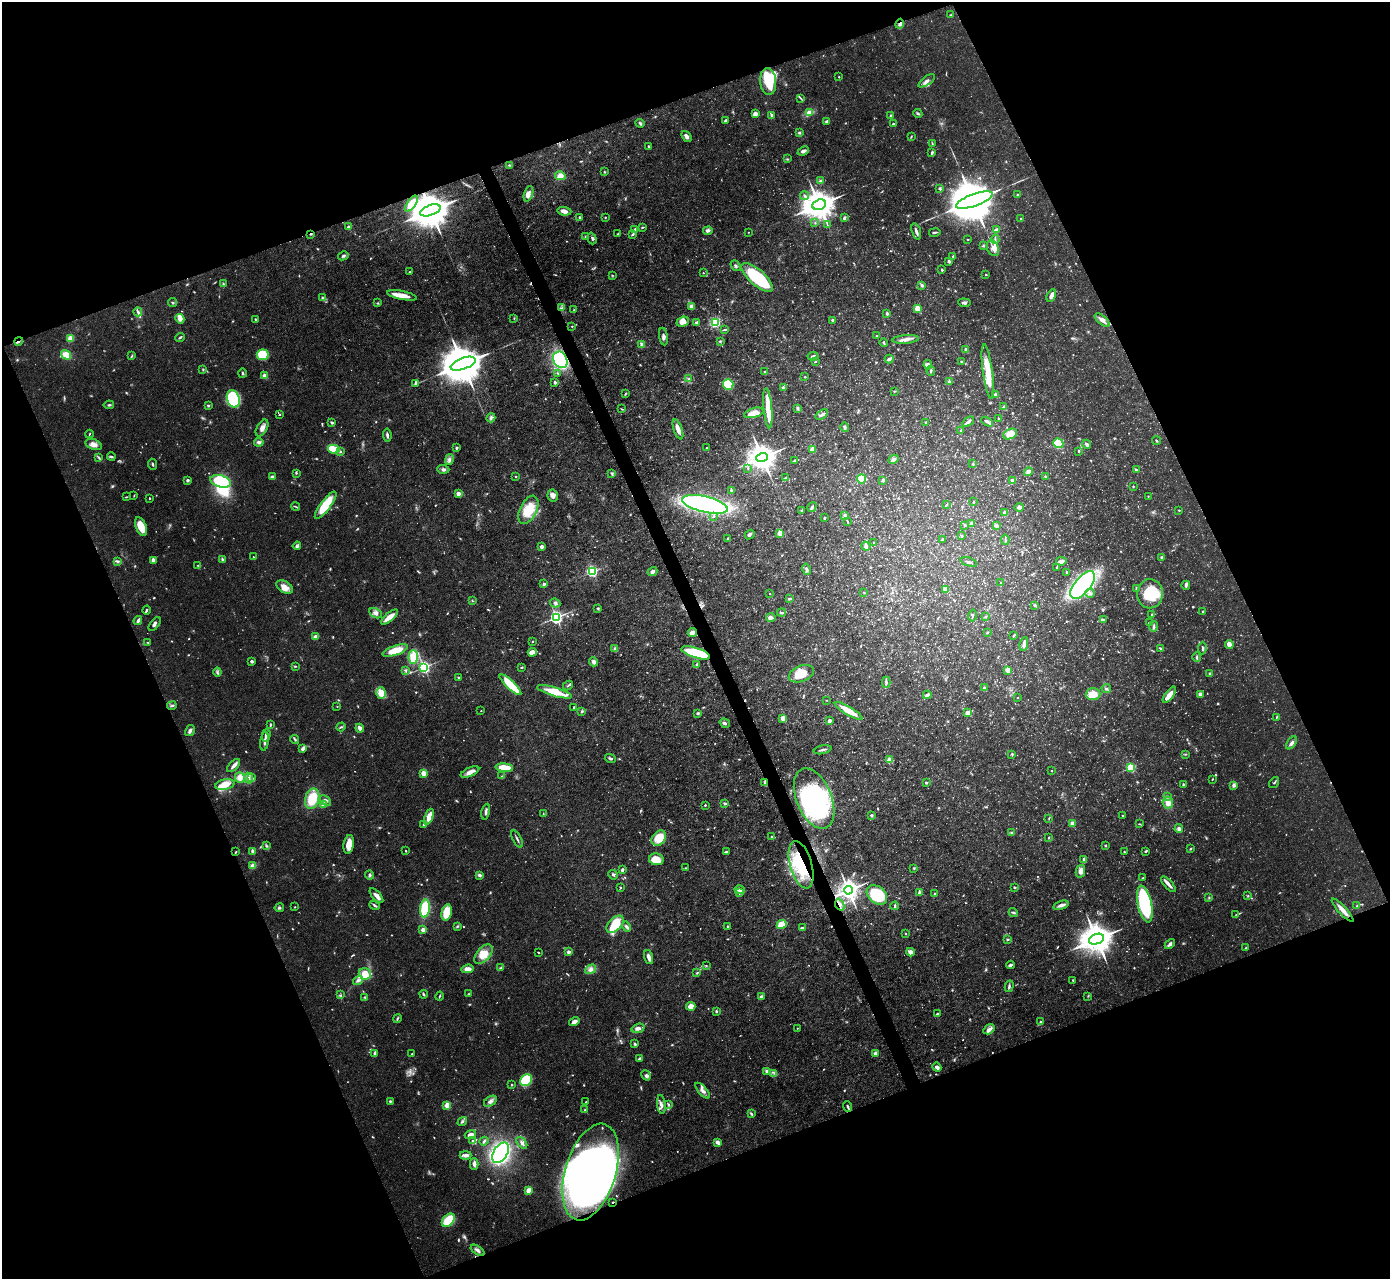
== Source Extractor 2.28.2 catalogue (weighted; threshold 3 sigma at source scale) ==
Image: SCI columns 2-5550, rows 151-5255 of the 5551 x 5536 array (HDU 1 of 3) = the unmasked area's bounding box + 8 px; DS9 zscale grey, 4 x 4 block average (1 PNG px = mean of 4 x 4 image px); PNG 1392 x 1281 px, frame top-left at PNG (2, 2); each listed source drawn as its Kron ellipse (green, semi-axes under 4 px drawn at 4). Shown black and unused: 43% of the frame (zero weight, under 3 of 4 exposures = <1% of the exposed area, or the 3 px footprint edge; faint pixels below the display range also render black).
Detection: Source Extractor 2.28.2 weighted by HDU 2 'WHT'. Background 0.0852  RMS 0.0051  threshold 0.0229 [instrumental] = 3 sigma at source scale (4.5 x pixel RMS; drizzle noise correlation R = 1.50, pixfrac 1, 0.05/0.05 arcsec/px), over >= 5 px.
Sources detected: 1276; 103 too faint to see at this stretch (4 x 4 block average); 9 inside a brighter object's white glare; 6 cosmic-ray / hot-pixel residue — neither listed nor drawn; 27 coinciding with a brighter row at this scale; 52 inside a brighter listed object's ellipse — not listed separately; of the other 1079, all 500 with FLUX_AUTO >= 2.39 (the completeness limit of this list) listed and drawn (579 fainter detections not listed), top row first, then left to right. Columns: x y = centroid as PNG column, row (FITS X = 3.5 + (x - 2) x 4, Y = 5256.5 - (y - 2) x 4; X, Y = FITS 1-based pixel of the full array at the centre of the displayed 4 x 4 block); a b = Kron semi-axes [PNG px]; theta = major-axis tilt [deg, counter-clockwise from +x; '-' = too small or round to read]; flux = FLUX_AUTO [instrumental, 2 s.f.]
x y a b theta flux
951 15 3 2 - 3.1
900 24 5 4 - 9
839 77 2 2 - 2.4
927 81 9 3 35 12
768 82 13 8 -85 180
801 98 3 2 - 3.3
810 112 3 3 - 20
918 113 5 3 - 5.2
755 114 3 3 - 25
772 115 3 2 - 8
890 115 3 2 - 3.3
726 120 3 2 - 7.3
827 121 3 3 - 7.5
640 123 5 3 - 4.8
893 124 3 2 - 5.8
799 133 3 2 - 4.4
686 136 6 3 -53 14
911 137 4 2 - 2.5
932 143 4 2 - 2.7
649 147 3 2 - 3.7
803 151 6 3 25 12
932 152 4 3 - 4.8
787 159 3 2 - 3.1
509 165 3 2 - 2.6
604 172 3 2 - 3.1
560 176 5 4 - 22
820 181 4 2 - 3.5
940 188 3 2 - 4.8
528 194 8 4 71 19
1017 195 2 2 - 3.3
805 196 4 3 - 8.3
974 200 19 6 19 31000
411 204 9 4 56 44
819 205 7 5 20 7800
430 210 11 5 19 15000
564 211 7 4 -6 18
580 217 3 3 - 3.5
605 217 2 2 - 2.7
844 218 4 3 - 4.5
1021 219 2 2 - 5.5
815 223 2 2 - 2.5
827 225 4 2 - 2.7
349 227 2 2 - 42
642 227 3 2 - 3.5
635 229 4 2 - 5.6
996 230 4 3 - 5.5
708 231 5 3 - 11
748 232 2 2 - 2.9
916 232 8 2 -72 15
935 232 6 2 12 6
311 234 3 2 - 3.6
618 234 3 2 - 2.7
633 234 4 2 - 4.9
586 237 3 3 - 6.7
592 238 6 3 -72 6.2
968 239 2 2 - 2.6
995 239 5 2 - 5.8
984 246 3 3 - 4.2
993 248 8 6 -65 20
343 256 5 3 - 7
953 256 2 2 - 3.4
949 261 3 2 - 6.7
736 266 6 3 -51 5.8
942 270 2 2 - 4.2
409 272 3 2 - 2.6
703 273 2 2 - 3.6
986 274 2 2 - 2.8
612 275 3 2 - 2.7
757 278 19 7 -41 260
223 284 4 3 - 4.3
922 285 2 2 - 22
402 295 15 3 -11 48
1051 296 6 3 64 22
323 297 4 2 - 3.2
172 303 4 2 - 4.3
377 303 3 2 - 2.6
964 303 6 3 -5 8.3
691 306 3 2 - 13
562 308 3 3 - 5.1
917 308 3 3 - 42
574 310 2 2 - 2.7
138 312 4 3 - 7.2
887 313 2 2 - 27
514 318 3 2 - 2.6
180 319 5 4 - 19
256 319 3 2 - 3.6
832 320 3 2 - 4.7
1102 320 9 4 -39 17
683 322 6 4 21 26
715 322 3 3 - 150
696 323 3 3 - 6.3
572 326 2 2 - 2.7
724 330 4 2 - 3.5
876 336 2 2 - 6.3
180 337 5 2 - 5.2
663 337 9 3 -81 11
70 338 4 4 - 22
906 339 13 3 5 20
19 341 4 2 - 5.5
720 341 3 2 - 3.2
884 343 4 2 - 5.3
642 344 3 3 - 8
966 349 3 2 - 6.6
66 355 5 4 - 39
263 355 6 5 - 120
132 356 3 2 - 2.8
813 356 5 2 - 5.5
889 359 4 2 - 11
560 360 9 6 -60 360
962 361 3 2 - 2.9
815 362 3 2 - 2.9
463 364 13 5 20 21000
928 365 5 4 - 17
203 369 2 2 - 2.4
931 371 5 2 - 5.1
765 372 3 3 - 5.6
988 372 27 5 -82 77
242 373 5 2 - 3.7
558 373 4 2 - 3.7
265 376 2 2 - 99
805 377 2 2 - 2.7
689 379 3 2 - 2.9
555 382 2 2 - 21
949 382 4 3 - 8.8
416 383 4 3 - 5.4
728 384 5 5 - 120
783 387 4 3 - 5.4
894 391 2 2 - 2.6
626 393 3 2 - 2.8
996 394 2 2 - 31
233 399 9 6 -72 190
109 405 5 2 - 5
208 405 3 2 - 4.6
1004 407 3 3 - 5.1
768 408 20 4 -85 66
798 408 3 3 - 6.2
622 409 3 2 - 3.1
754 413 10 4 16 33
280 414 3 2 - 2.7
822 414 7 3 35 8.6
491 418 5 3 - 7.3
999 418 2 2 - 9.3
332 422 3 2 - 6.6
926 422 2 2 - 9.1
968 422 6 3 38 14
987 422 6 2 -29 13
845 427 5 3 - 6.6
262 428 9 5 61 19
678 429 10 3 -71 25
961 431 2 2 - 4.4
89 434 4 2 - 2.7
1010 434 7 5 25 49
387 435 6 2 -83 8.2
1156 441 4 2 - 2.9
259 442 5 4 - 9.4
1058 443 5 4 - 120
94 444 8 5 -20 19
1087 444 5 2 - 14
457 448 3 2 - 6.6
707 448 2 2 - 5.8
334 449 5 4 - 93
812 450 2 2 - 37
340 451 2 2 - 7.3
1079 451 3 2 - 3.7
98 457 4 2 - 3.6
111 457 4 2 - 4.5
762 457 6 4 19 6600
449 459 5 3 - 9.4
893 459 5 4 - 9.2
794 461 2 2 - 19
152 464 5 2 - 4.3
973 464 3 2 - 2.7
748 468 3 2 - 3
443 469 6 3 -4 10
1136 470 3 2 - 8.9
1028 472 4 3 - 18
296 473 3 3 - 3.4
612 474 3 2 - 2.4
515 476 2 2 - 7.6
1045 476 2 2 - 3.6
272 477 4 2 - 15
786 478 4 3 - 4.8
862 479 4 4 - 44
187 480 2 2 - 27
883 480 3 3 - 7
1012 480 4 3 - 9.4
221 481 10 6 -15 210
1133 486 2 2 - 2.6
731 490 3 2 - 3.8
458 494 2 2 - 66
553 495 6 5 - 14
134 496 3 2 - 2.8
1148 496 2 2 - 2.4
126 497 3 2 - 2.7
149 498 2 2 - 4.2
973 502 2 2 - 3.6
705 504 23 8 -13 1200
326 505 16 5 53 100
946 505 2 2 - 2.4
296 506 4 2 - 3.4
812 507 5 2 - 6.5
1019 507 4 3 - 14
528 510 15 8 64 87
1179 510 2 2 - 2.4
802 511 3 3 - 3.9
1005 513 2 2 - 15
845 515 4 4 - 7.2
713 516 3 2 - 2.5
824 518 3 2 - 3.7
847 521 3 2 - 2.7
972 523 3 3 - 11
965 525 3 3 - 3.9
997 525 3 2 - 3.8
141 527 10 5 -69 60
780 533 2 2 - 120
750 534 5 3 - 7
961 536 4 2 - 2.9
727 538 3 2 - 2.5
942 539 2 2 - 10
1005 540 5 2 - 3.9
874 542 2 2 - 2.9
297 546 4 3 - 7.4
542 546 2 2 - 52
866 546 4 4 - 9.3
253 557 2 2 - 2.4
1162 557 3 3 - 5.4
222 559 3 2 - 6.3
153 560 4 3 - 9.2
117 561 4 2 - 4.4
1061 561 5 4 - 15
969 562 8 2 -18 6.4
198 565 4 2 - 3.3
1057 567 2 2 - 5.4
807 569 6 2 -76 11
592 572 2 2 - 470
653 572 5 4 - 9.6
1067 572 2 2 - 17
1001 583 2 2 - 4
544 584 2 2 - 23
1083 585 17 8 51 800
1186 585 4 3 - 8.8
284 587 9 5 -32 26
1136 588 3 2 - 3.6
946 589 4 4 - 19
864 592 2 2 - 2.5
1090 593 5 3 - 9.5
770 594 2 2 - 5.7
1150 594 14 13 - 130
789 599 3 2 - 7.9
472 601 3 2 - 2.7
555 603 5 3 - 8.2
1035 605 3 3 - 4.4
598 608 3 2 - 3.8
146 610 4 2 - 4.5
1203 611 3 2 - 2.8
376 613 7 4 -28 14
782 613 4 2 - 6.2
972 615 6 2 77 4
1152 615 2 2 - 3.7
986 616 3 2 - 3.7
389 617 10 3 40 40
556 617 2 2 - 1100
771 618 5 4 - 11
1103 619 4 3 - 5.9
138 621 4 2 - 11
1149 623 3 2 - 3.4
155 624 8 3 52 8.1
1154 626 5 2 - 6
692 633 4 3 - 23
987 633 3 2 - 3.1
1014 635 3 2 - 6.9
316 637 4 3 - 20
533 641 2 2 - 2.5
148 643 3 2 - 2.7
1024 644 7 3 81 19
1229 644 4 3 - 25
1160 648 3 2 - 5.7
1202 648 6 2 88 5.1
615 649 3 3 - 8.5
395 651 13 4 18 74
532 652 4 3 - 24
696 653 15 5 -17 220
413 657 7 5 88 76
1197 657 5 3 - 5.7
252 661 2 2 - 9.6
593 662 4 4 - 13
697 664 3 2 - 6.7
295 666 4 2 - 3
424 667 2 2 - 820
521 668 3 2 - 3.1
405 670 4 2 - 3.3
1008 670 2 2 - 52
217 672 4 2 - 4.6
1210 673 3 2 - 5.2
801 674 13 8 21 58
458 678 4 2 - 3.5
886 682 5 3 - 7
510 685 14 4 -43 130
568 686 5 2 - 3.4
984 687 3 3 - 3.7
1106 688 5 3 - 5.5
554 692 18 4 -16 86
381 693 6 5 - 47
1093 694 7 6 - 50
1200 694 2 2 - 27
927 695 4 3 - 11
1169 695 10 3 54 37
1018 697 2 2 - 2.9
827 700 2 2 - 2.8
172 706 5 2 - 5.1
337 706 2 2 - 3.9
574 707 2 2 - 5.1
481 711 2 2 - 4.1
582 711 3 2 - 4.6
849 711 16 3 -30 62
698 713 2 2 - 8.3
968 713 3 3 - 16
1276 717 4 2 - 2.4
783 718 2 2 - 32
829 721 4 3 - 7.7
725 723 5 3 - 6.5
270 725 3 2 - 5.8
341 727 5 2 - 4.2
360 728 4 3 - 21
190 730 6 3 59 11
266 735 6 3 74 12
295 740 5 2 - 4.6
265 741 9 2 83 11
1291 743 7 3 53 10
303 748 4 2 - 16
822 750 9 2 13 8.5
1012 754 3 2 - 4.8
1185 754 3 2 - 2.8
610 758 6 2 -18 6.8
889 760 4 3 - 26
234 766 8 3 46 16
1131 767 2 2 - 360
504 768 9 4 -4 63
1052 770 2 2 - 2.4
470 772 10 4 23 20
423 773 2 2 - 110
502 776 3 2 - 2.9
240 777 5 5 - 26
249 778 5 3 - 11
252 778 3 2 - 4
1212 779 2 2 - 2.6
1274 782 6 2 53 3.7
765 783 4 2 - 12
926 783 2 2 - 12
1184 784 3 3 - 4.8
225 785 10 5 12 53
1234 785 4 3 - 9
1167 797 4 2 - 4.6
814 798 32 17 -67 540
312 799 10 7 75 95
325 800 6 4 -43 10
725 803 3 2 - 6.1
1168 803 6 5 - 24
323 805 3 2 - 10
705 805 2 2 - 3.3
486 812 8 2 79 10
543 814 2 2 - 2.6
872 815 3 3 - 4.6
1123 816 2 2 - 2.6
429 817 8 3 68 36
1049 818 3 2 - 2.5
1073 823 3 2 - 21
1139 824 3 2 - 2.6
424 825 2 2 - 6.8
1179 829 4 3 - 11
1012 832 3 2 - 3.8
772 837 3 2 - 3.6
659 838 8 6 49 75
1049 838 3 2 - 2.6
517 839 9 2 -63 7.1
349 844 9 5 80 43
267 846 3 3 - 4.3
1105 846 3 2 - 3
1191 849 3 2 - 2.9
253 851 4 2 - 14
406 851 2 2 - 9.9
1146 851 3 2 - 6.6
236 852 3 2 - 2.8
726 852 3 3 - 5
1124 852 2 2 - 2.5
656 859 7 6 - 54
1084 859 2 2 - 8.3
801 865 24 11 -74 180
253 866 4 3 - 27
686 868 2 2 - 3.2
914 868 3 3 - 3.3
622 870 4 3 - 7.2
1080 871 6 4 77 21
370 875 4 3 - 5.8
479 875 3 3 - 11
613 875 5 2 - 5.3
1143 878 2 2 - 3.1
1168 884 10 2 -48 19
620 887 3 2 - 2.5
1015 887 2 2 - 4.7
740 890 5 3 - 22
848 890 4 3 - 3200
739 893 4 3 - 6.2
919 893 3 2 - 4.1
935 893 2 2 - 5.4
877 895 11 8 -41 170
376 896 9 3 -48 19
1248 896 3 2 - 2.9
1209 898 3 2 - 2.6
1145 904 19 7 -78 460
375 905 6 2 -37 6.8
840 905 6 3 -65 13
1061 905 8 3 18 14
1357 905 3 2 - 3
895 906 4 2 - 5
295 907 2 2 - 2.4
279 908 4 3 - 4.9
425 908 9 5 86 180
1343 910 15 3 -47 24
447 912 8 5 77 72
1013 913 5 3 - 5.8
1236 914 4 2 - 2.6
615 924 10 6 46 110
782 924 5 3 - 75
728 926 2 2 - 3.3
457 927 4 2 - 3.7
627 927 5 3 - 11
802 928 3 2 - 8.7
423 930 2 2 - 69
906 933 2 2 - 5.8
1008 939 3 2 - 3.5
1096 939 8 5 21 8800
1170 944 6 3 46 11
1245 948 3 3 - 3.1
538 952 3 2 - 3
569 952 2 2 - 43
910 952 4 4 - 14
483 954 11 6 49 48
649 957 7 3 -73 17
706 965 2 2 - 2.6
1010 965 4 2 - 9.1
500 968 3 2 - 3.7
468 969 6 3 5 22
591 969 6 4 34 13
697 973 3 2 - 3.1
365 974 6 6 - 52
358 980 5 3 - 8.1
1073 980 3 2 - 3
1009 986 6 3 76 6.4
424 994 4 2 - 5.1
468 994 2 2 - 4.4
341 995 2 2 - 2.8
439 996 5 2 - 3.3
761 996 3 2 - 7.4
1088 996 3 2 - 2.5
365 997 3 3 - 3.3
691 1006 5 4 - 26
716 1011 3 2 - 4.2
937 1014 2 2 - 5.7
397 1019 4 2 - 4.2
574 1022 5 3 - 18
1041 1022 4 2 - 5.8
638 1028 6 4 18 12
797 1028 2 2 - 3.4
989 1029 6 4 30 14
635 1044 3 2 - 6.9
375 1053 3 2 - 18
875 1053 3 3 - 15
412 1054 2 2 - 2.5
640 1058 4 2 - 6.3
937 1067 4 3 - 12
767 1071 4 3 - 4.8
774 1073 2 2 - 2.5
646 1075 5 4 - 7.9
526 1080 6 5 - 160
511 1085 2 2 - 4
703 1091 10 4 -49 15
390 1101 3 3 - 4.4
490 1101 7 4 35 13
586 1102 3 2 - 3.4
661 1104 9 3 -83 12
669 1104 3 3 - 4.8
447 1105 2 2 - 110
847 1106 5 2 - 6.2
585 1110 3 3 - 3.5
751 1114 4 3 - 5
462 1122 5 2 - 5.4
470 1135 6 3 20 14
473 1140 4 2 - 4.6
484 1141 4 2 - 7.8
717 1142 4 2 - 23
522 1143 7 4 -48 11
500 1153 11 7 59 520
466 1155 6 3 0 12
474 1164 6 3 88 9.2
591 1172 50 25 73 2500
528 1190 3 2 - 25
613 1202 2 2 - 2.8
448 1220 8 5 48 100
478 1250 8 3 -35 11
Overlapping masked pixels (flux is a lower limit): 14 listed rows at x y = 900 24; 430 210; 311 234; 19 341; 560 360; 696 653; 765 783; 814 798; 801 865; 848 890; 840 905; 1343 910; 591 1172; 613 1202
Diffuse or blended objects may show on this block-average render without a row.